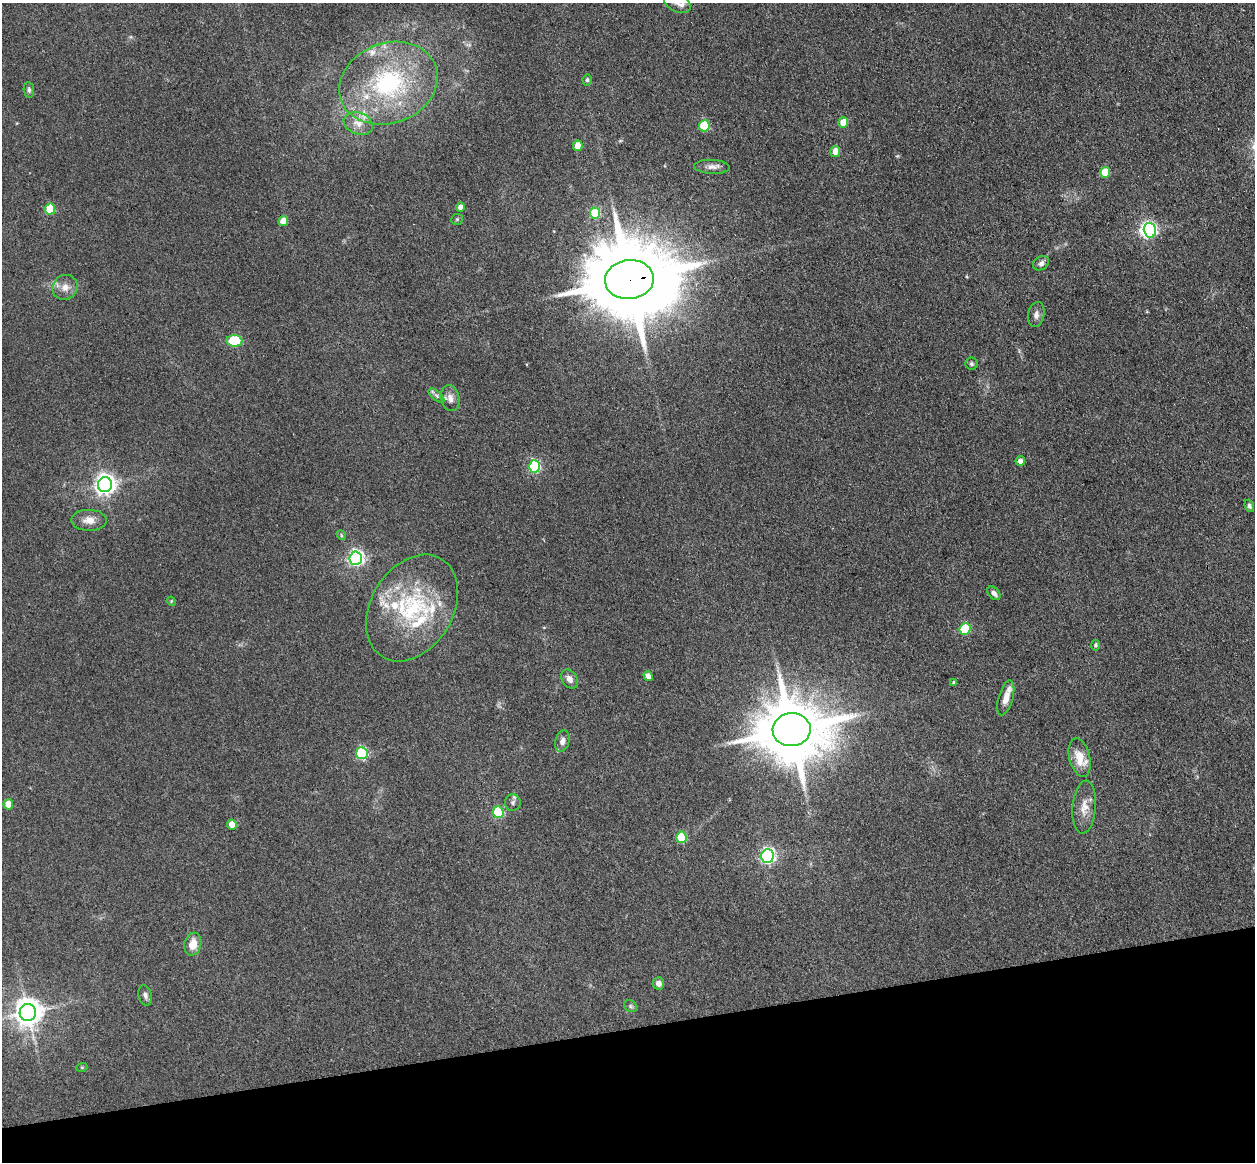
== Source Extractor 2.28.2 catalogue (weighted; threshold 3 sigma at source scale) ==
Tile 14 of 4 x 4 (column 2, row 4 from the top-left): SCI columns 1369-2621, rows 285-1444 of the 5242 x 5094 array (HDU 1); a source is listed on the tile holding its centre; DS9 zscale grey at full resolution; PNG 1257 x 1164 px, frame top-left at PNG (2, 3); each listed source drawn as its Kron ellipse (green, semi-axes under 4 px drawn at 4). Shown black and unused: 12% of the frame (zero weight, under 3 of 4 exposures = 6% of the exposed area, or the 3 px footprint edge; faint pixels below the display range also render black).
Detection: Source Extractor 2.28.2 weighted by HDU 2 'WHT'; one run over the whole footprint, this tile lists its part. Background 0.0963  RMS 0.0067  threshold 0.0302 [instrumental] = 3 sigma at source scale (4.5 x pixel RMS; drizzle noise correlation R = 1.50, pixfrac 1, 0.05/0.05 arcsec/px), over >= 5 px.
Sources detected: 65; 1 too faint to see at this stretch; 1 inside a brighter object's white glare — neither listed nor drawn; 5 inside a brighter listed object's ellipse — not listed separately; the other 58 listed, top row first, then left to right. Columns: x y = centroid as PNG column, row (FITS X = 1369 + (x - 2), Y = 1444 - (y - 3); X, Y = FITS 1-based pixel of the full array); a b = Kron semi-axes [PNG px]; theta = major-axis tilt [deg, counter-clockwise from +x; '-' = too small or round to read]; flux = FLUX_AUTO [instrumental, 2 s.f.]
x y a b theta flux
677 3 14 9 -28 5.3
587 80 5 4 - 1.2
388 83 50 40 20 84
29 90 8 5 -81 1.4
358 123 15 10 -21 6.6
843 123 5 5 - 11
704 126 5 5 - 42
578 146 5 4 - 8.7
835 151 5 5 - 7.2
712 167 18 7 -2 3.9
1105 172 5 5 - 15
460 207 5 4 - 3.3
50 209 5 5 - 34
595 213 5 5 - 34
457 219 6 5 - 0.91
283 221 5 4 - 6.9
1150 230 7 6 - 110
1041 263 8 6 34 2.4
629 280 24 19 5 11000
65 287 13 12 - 6.1
1036 315 13 8 77 3.3
234 341 8 5 -5 40
972 364 6 6 - 1.3
436 396 10 4 -39 1.7
450 398 13 9 -78 4.2
1020 461 5 4 - 3.5
534 466 6 5 - 73
105 485 7 7 - 420
1249 506 6 4 -68 1.6
89 520 17 10 0 6.2
341 535 5 4 - 0.82
356 558 7 6 - 180
994 593 8 5 -45 2.5
171 601 5 3 - 0.57
412 608 57 41 59 74
965 629 6 5 - 34
1096 645 5 4 - 1.2
648 676 5 4 - 3.6
569 679 10 7 -55 3.9
954 683 4 4 - 1.4
1006 698 18 7 74 6.6
792 730 19 16 4 5700
562 741 11 7 75 3
362 753 6 5 - 68
1080 758 19 10 -76 11
513 803 8 8 - 2
8 804 5 4 - 8.5
1084 807 26 11 85 8.7
498 812 6 5 - 36
232 824 5 4 - 8.5
681 837 6 5 - 36
767 856 7 6 - 160
193 944 11 8 74 8.5
658 983 6 5 - 3.6
145 995 10 6 -76 2.4
630 1006 7 5 -37 1.3
28 1012 8 8 - 890
82 1067 5 3 - 0.65
Overlapping masked pixels (flux is a lower limit): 1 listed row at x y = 629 280
Isophote crosses this tile's border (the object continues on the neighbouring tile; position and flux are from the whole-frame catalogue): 1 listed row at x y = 677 3